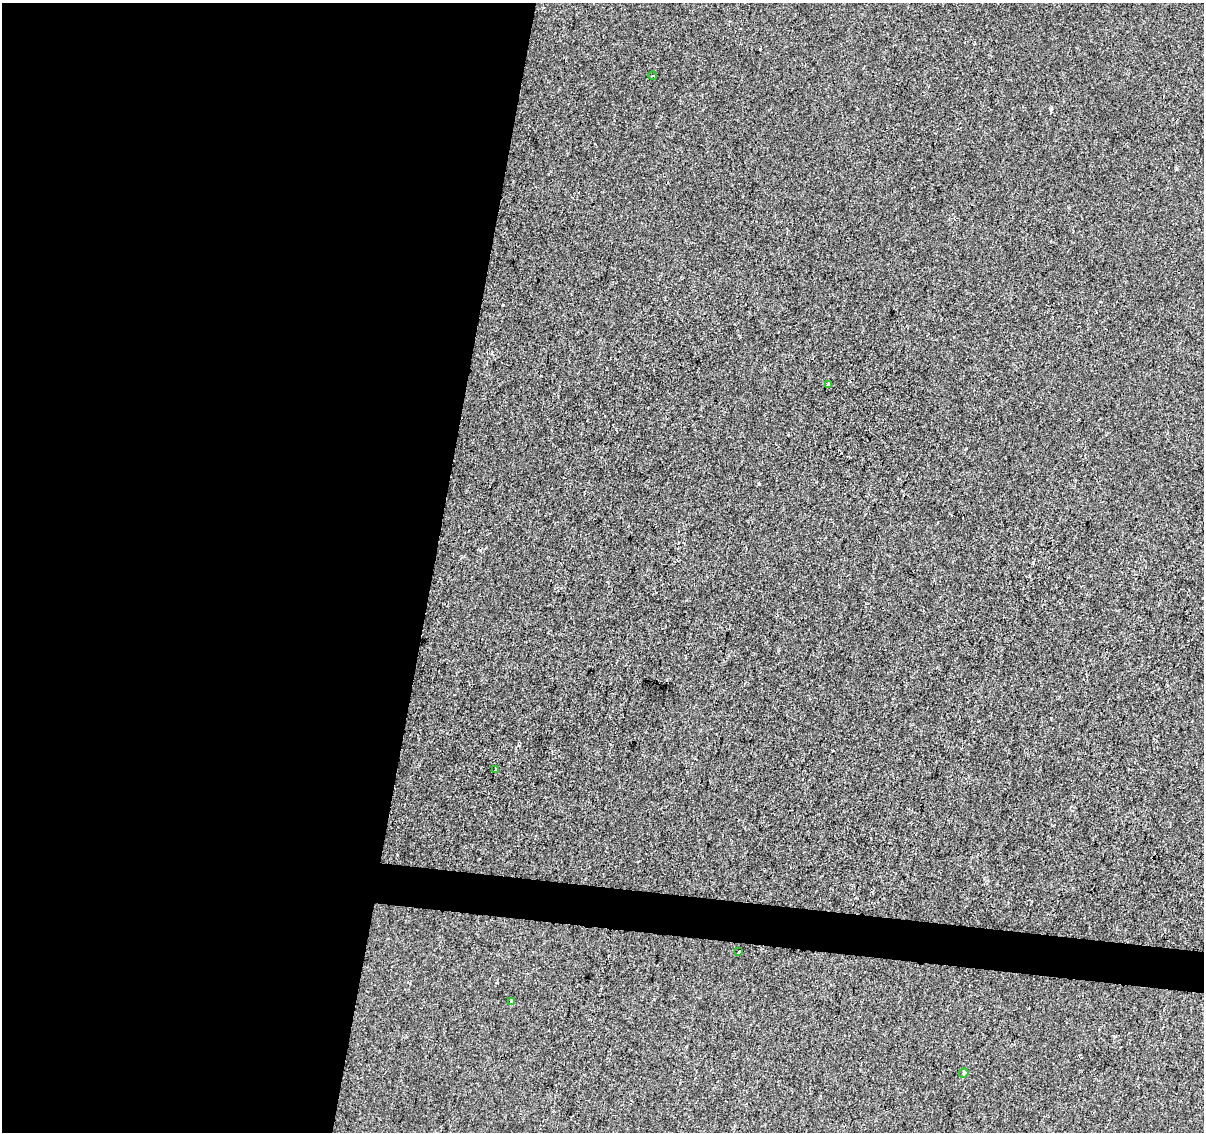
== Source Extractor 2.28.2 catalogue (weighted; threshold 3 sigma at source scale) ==
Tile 5 of 4 x 4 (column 1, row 2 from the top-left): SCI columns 1-1202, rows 2484-3613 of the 4812 x 5026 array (HDU 1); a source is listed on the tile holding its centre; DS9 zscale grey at full resolution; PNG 1206 x 1134 px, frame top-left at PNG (2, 3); each listed source drawn as its Kron ellipse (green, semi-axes under 4 px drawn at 4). Shown black and unused: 38% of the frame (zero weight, under 2 of 3 exposures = <1% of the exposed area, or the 3 px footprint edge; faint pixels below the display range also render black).
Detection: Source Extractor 2.28.2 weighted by HDU 2 'WHT'; one run over the whole footprint, this tile lists its part. Background 4.25e-04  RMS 0.0042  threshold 0.019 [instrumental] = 3 sigma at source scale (4.5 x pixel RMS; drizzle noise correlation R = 1.50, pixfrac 1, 0.0396/0.0396 arcsec/px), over >= 5 px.
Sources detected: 7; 1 cosmic-ray / hot-pixel residue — neither listed nor drawn; the other 6 listed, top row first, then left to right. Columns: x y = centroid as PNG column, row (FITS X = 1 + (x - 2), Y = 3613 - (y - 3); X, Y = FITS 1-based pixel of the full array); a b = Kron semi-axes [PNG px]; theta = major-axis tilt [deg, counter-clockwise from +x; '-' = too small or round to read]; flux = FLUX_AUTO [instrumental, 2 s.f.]
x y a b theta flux
653 76 4 3 - 0.43
828 384 4 3 - 3.3
495 769 3 2 - 0.51
738 952 4 3 - 2
512 1001 4 3 - 1.2
964 1073 5 4 - 0.56